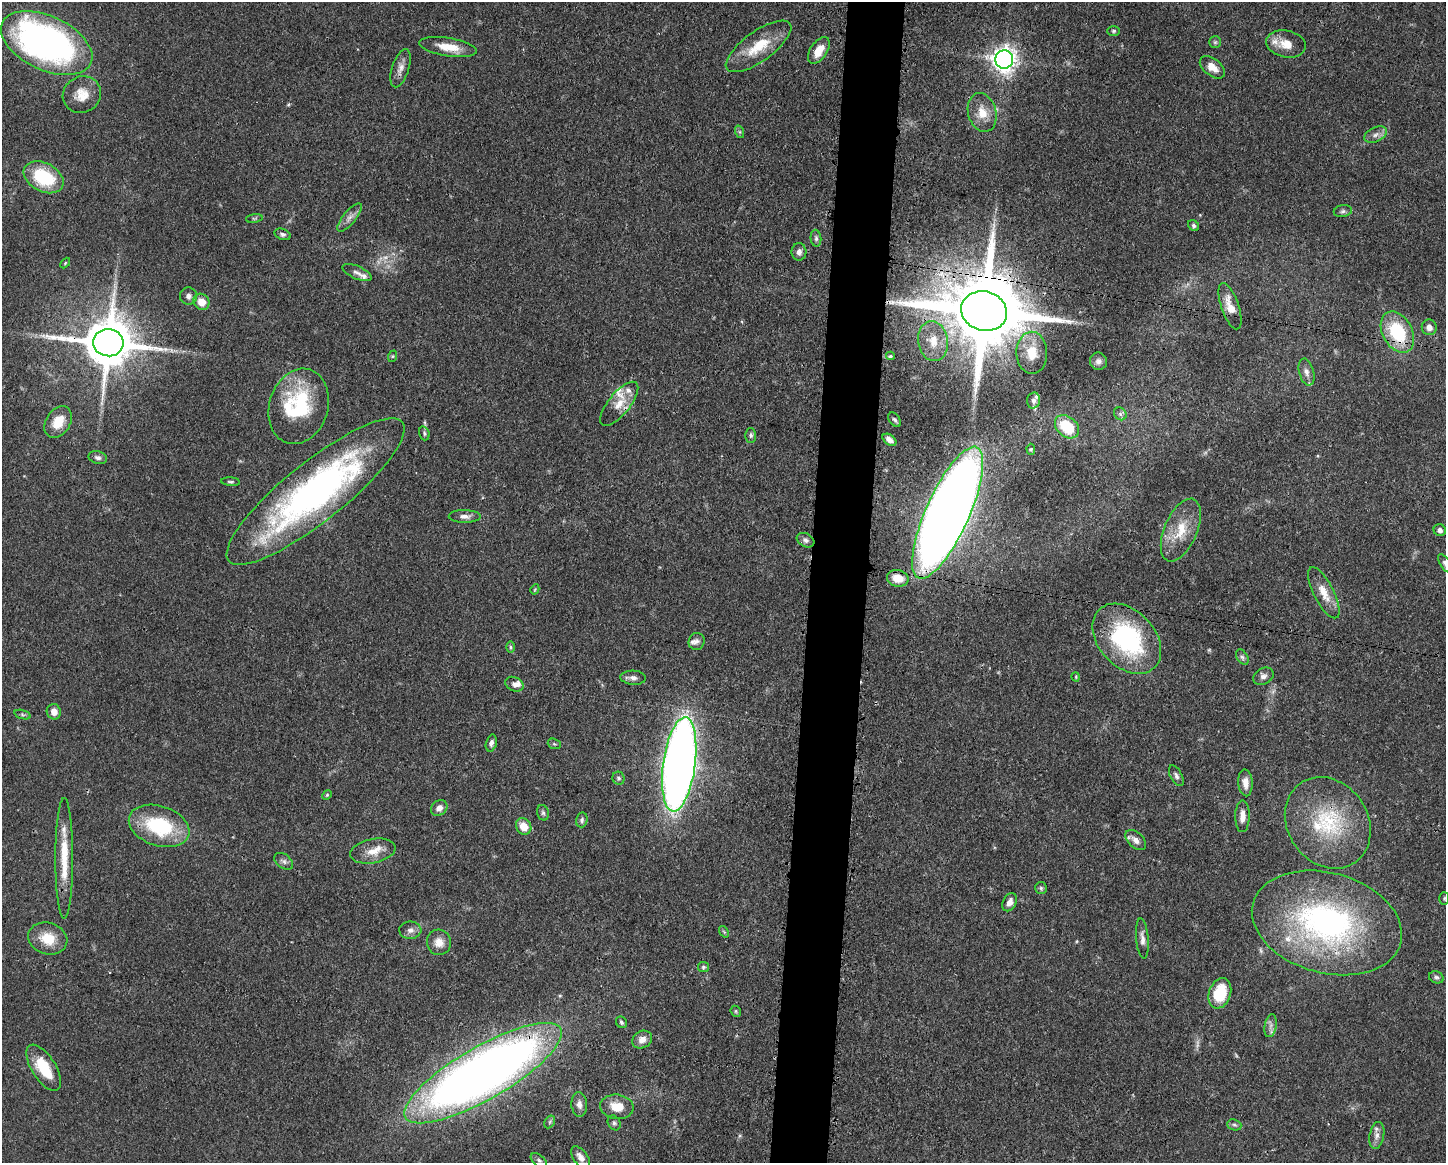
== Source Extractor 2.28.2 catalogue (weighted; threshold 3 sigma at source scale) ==
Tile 5 of 3 x 4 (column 2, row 2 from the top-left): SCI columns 1558-3001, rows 2323-3483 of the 4671 x 4645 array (HDU 1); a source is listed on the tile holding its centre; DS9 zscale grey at full resolution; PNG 1448 x 1165 px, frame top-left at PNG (2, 2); each listed source drawn as its Kron ellipse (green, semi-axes under 4 px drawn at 4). Shown black and unused: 4% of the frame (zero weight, under 3 of 4 exposures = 1% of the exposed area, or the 3 px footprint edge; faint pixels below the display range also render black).
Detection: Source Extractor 2.28.2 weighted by HDU 2 'WHT'; one run over the whole footprint, this tile lists its part. Background 0.0543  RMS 0.0032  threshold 0.0146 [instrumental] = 3 sigma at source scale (4.5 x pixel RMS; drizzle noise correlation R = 1.50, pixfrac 1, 0.05/0.05 arcsec/px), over >= 5 px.
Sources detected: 130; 3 too faint to see at this stretch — neither listed nor drawn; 13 inside a brighter listed object's ellipse — not listed separately; the other 114 listed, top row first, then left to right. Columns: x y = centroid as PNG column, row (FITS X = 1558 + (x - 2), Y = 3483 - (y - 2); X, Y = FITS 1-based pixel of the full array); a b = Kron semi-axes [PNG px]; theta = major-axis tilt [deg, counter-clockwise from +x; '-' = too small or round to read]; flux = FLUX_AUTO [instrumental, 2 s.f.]
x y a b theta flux
1114 31 6 5 - 0.57
1215 42 6 6 - 0.55
47 43 49 27 -25 140
1286 44 20 13 -12 5.1
758 46 39 15 36 11
448 47 29 9 -9 6.4
819 50 15 8 56 4.9
1004 59 9 9 - 260
1212 67 14 8 -38 3.4
401 68 20 8 72 2.4
82 95 19 18 - 5.7
982 112 20 14 -75 5.4
740 132 6 4 -71 0.55
1376 135 12 7 25 1.7
44 177 21 14 -27 20
1343 211 9 6 10 0.91
349 217 17 6 50 1.9
254 218 8 4 8 0.52
1194 226 6 5 - 0.65
282 234 8 5 -20 0.89
816 238 8 5 -84 0.82
799 252 9 7 88 1.5
65 263 6 3 46 0.38
357 273 16 6 -23 1.5
189 296 8 8 - 1.4
201 302 8 7 - 4.1
1230 306 24 9 -71 5
984 311 23 19 -16 5200
1429 327 8 7 - 1.7
1397 332 22 15 -62 20
933 341 20 15 -81 6
108 343 15 13 -5 1800
1032 353 21 15 -89 6.7
393 356 6 4 71 0.41
890 356 4 3 - 0.66
1098 361 9 8 - 1.4
1306 372 14 7 -76 1.8
1033 400 8 6 78 1.1
619 404 27 11 51 5
299 406 38 29 72 28
1120 414 7 5 -47 0.81
895 420 8 5 -55 0.74
58 422 17 12 58 6.1
1067 427 13 10 -41 13
424 433 7 5 -72 0.6
751 435 7 5 -87 0.79
889 440 8 4 -37 1.8
1031 449 5 4 - 0.42
98 458 9 6 -14 1.2
231 482 9 4 -5 0.59
315 491 111 30 39 130
948 513 72 21 66 740
465 516 16 6 -1 1.9
1181 530 33 16 67 9.8
1440 530 6 6 - 1.2
806 540 9 6 -28 1.2
1445 564 11 5 -55 1.2
898 578 11 8 -11 5.4
535 589 5 3 - 0.34
1324 593 28 10 -63 5.4
1127 639 40 28 -47 46
697 641 8 8 - 1.2
510 647 6 4 -89 0.48
1242 657 8 5 -59 0.85
1264 676 11 8 28 1.5
1076 677 4 3 - 0.29
633 678 13 7 -3 1.6
514 684 9 7 -25 1.4
54 712 8 7 - 2.4
22 715 8 3 -19 0.6
491 743 8 5 75 1.1
554 744 7 5 -21 0.53
679 764 47 16 82 350
1176 776 11 5 -62 1.1
618 778 6 6 - 0.77
1245 783 13 7 -86 2.7
327 795 5 4 - 0.43
439 808 9 7 38 2.1
543 813 8 6 -74 0.75
1242 816 16 7 89 2.8
582 820 7 5 77 0.82
1328 823 48 40 -55 30
159 826 31 20 -18 25
524 826 8 7 - 5
1136 840 12 7 -44 2.3
373 851 23 12 11 4.9
64 858 60 9 90 11
284 861 10 7 -36 1.2
1041 888 6 6 - 0.59
1444 898 6 5 - 0.49
1010 902 9 6 64 1.9
1327 923 76 50 -15 91
410 930 11 8 1 1.7
724 932 6 4 -54 0.45
48 938 20 15 -17 7.3
1142 939 20 6 -85 2.1
439 942 13 12 - 3.2
703 967 5 5 - 0.58
1436 977 7 6 - 0.75
1220 993 15 11 70 13
736 1011 6 5 - 0.47
621 1022 6 5 - 0.65
1271 1026 11 6 80 1.5
642 1040 10 8 28 2.5
44 1068 26 12 -58 11
483 1073 89 26 30 380
579 1104 12 8 -85 1.9
617 1107 17 12 -7 5.8
550 1122 7 5 60 0.61
614 1123 8 6 -60 0.85
1234 1125 7 5 -20 0.74
1377 1136 14 7 79 1.9
580 1157 12 7 -53 2.3
539 1160 9 5 -37 0.87
Overlapping masked pixels (flux is a lower limit): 8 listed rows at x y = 984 311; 1397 332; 108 343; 315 491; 948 513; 1127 639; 679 764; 483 1073
Isophote crosses this tile's border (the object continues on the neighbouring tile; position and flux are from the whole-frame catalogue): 1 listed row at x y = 1445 564